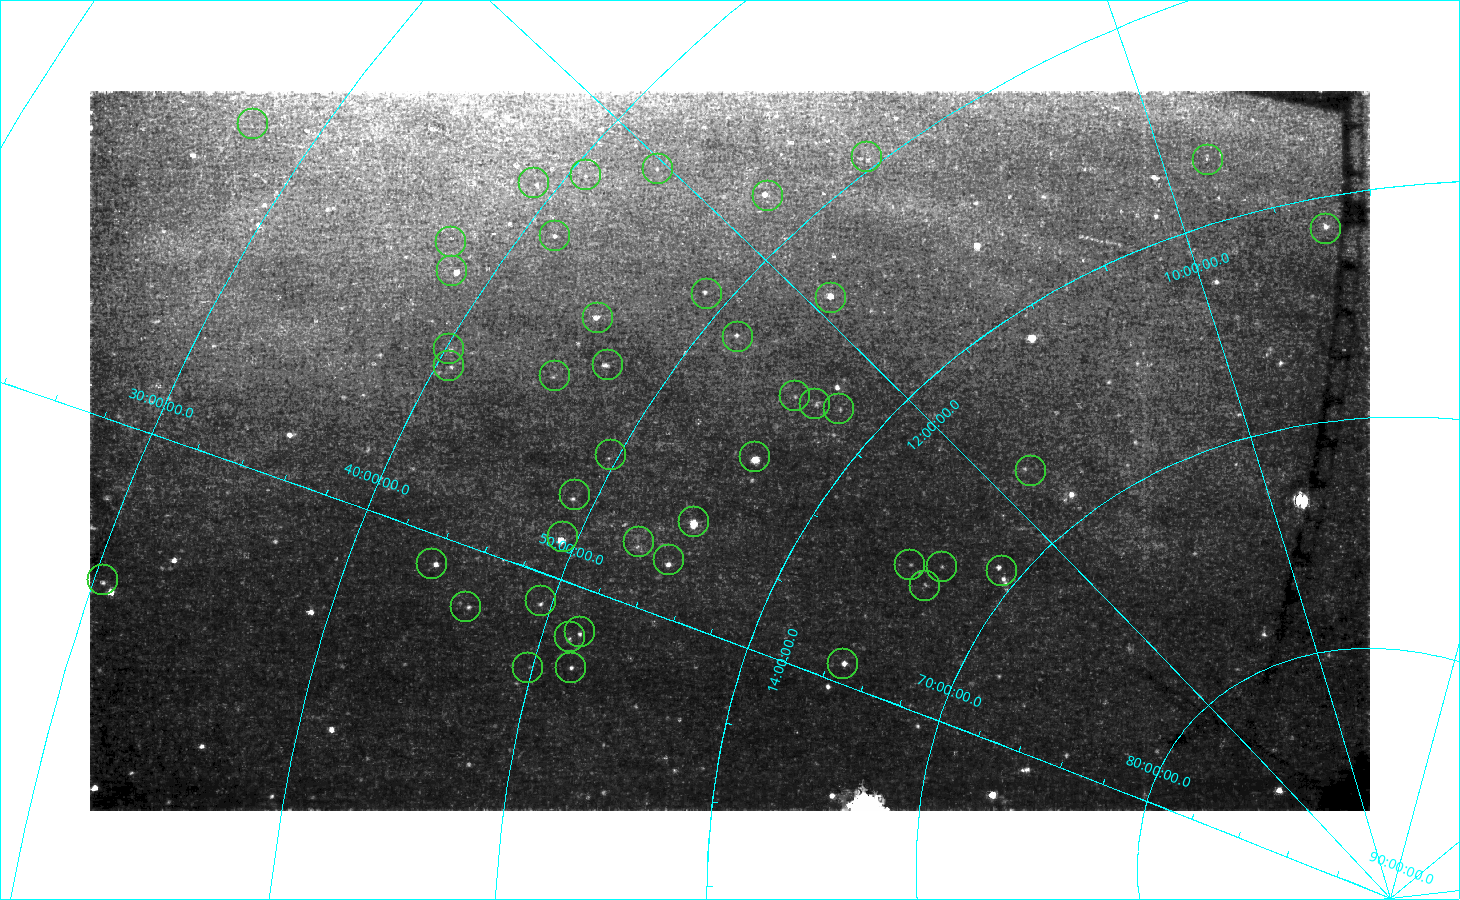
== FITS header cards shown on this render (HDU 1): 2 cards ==
NAXIS1  =                 1280
NAXIS2  =                  720

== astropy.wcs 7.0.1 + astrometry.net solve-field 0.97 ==
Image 1280 x 720 px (HDU 1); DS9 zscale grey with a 90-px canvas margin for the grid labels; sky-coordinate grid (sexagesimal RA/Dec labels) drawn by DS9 from the SOLVED WCS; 43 Tycho-2 reference stars matched to detected sources circled (green)
Header WCS: none
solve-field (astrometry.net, Tycho-2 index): SOLVED blind (the file carries no WCS)
Solved WCS: RA---TAN-SIP/DEC--TAN-SIP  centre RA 12:56:55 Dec +54:42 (194.23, +54.70 deg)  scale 183 arcsec/px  FOV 3894.7' x 2209.6'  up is -123 deg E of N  parity flipped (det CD > 0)
(file carries no celestial WCS; the grid is the blind solution)
Tycho-2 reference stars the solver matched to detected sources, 43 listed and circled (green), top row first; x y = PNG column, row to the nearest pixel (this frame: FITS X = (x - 90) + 1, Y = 720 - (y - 91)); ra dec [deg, ICRS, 3 dp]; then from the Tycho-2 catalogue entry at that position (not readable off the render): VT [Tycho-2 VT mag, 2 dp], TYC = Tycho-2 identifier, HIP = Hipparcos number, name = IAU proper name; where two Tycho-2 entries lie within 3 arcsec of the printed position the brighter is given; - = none
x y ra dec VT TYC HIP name
253 124 192.925 +27.541 5.00 1995-2586-1 62763 -
867 157 169.174 +49.476 6.00 3453-2407-1 55086 -
1208 160 146.632 +57.128 5.31 3810-1602-1 47965 -
658 169 180.528 +43.046 5.24 3019-2030-1 58684 -
586 175 184.031 +40.660 5.86 3017-2100-1 59831 -
534 183 186.462 +39.019 5.12 3018-2755-1 60646 -
768 196 176.513 +47.779 3.82 3452-2140-1 57399 Taiyangshou
1326 229 138.586 +61.423 5.26 4135-1915-1 45333 -
555 236 188.436 +41.357 4.31 3020-2541-1 61317 Chara
451 242 192.545 +37.517 5.89 3021-2644-1 62641 -
452 271 194.003 +38.315 5.52 3021-2646-1 63121 -
707 294 184.953 +48.984 5.47 3457-1877-1 60122 -
831 298 178.458 +53.695 2.40 3833-1034-1 58001 Phecda
598 318 191.283 +45.440 5.66 3459-2147-1 62223 La Superba
738 337 186.006 +51.562 4.86 3458-2328-1 60485 -
449 349 198.429 +40.153 5.05 3022-2307-1 64540 -
608 365 193.736 +47.197 6.02 3459-2145-1 63024 -
449 366 199.386 +40.573 4.74 3022-2306-1 64844 -
555 376 196.468 +45.269 5.77 3459-2148-1 63916 -
795 396 186.896 +55.713 5.87 3844-1299-1 60795 -
815 404 186.263 +56.778 6.02 3837-1071-1 60584 -
839 409 185.212 +57.864 5.69 3840-1167-1 60212 -
611 455 199.560 +49.682 5.13 3462-2651-1 64906 -
755 457 193.507 +55.960 1.76 3845-1190-1 62956 Alioth
1031 471 175.618 +66.745 5.45 4159-1359-1 57111 -
575 495 203.614 +49.016 4.68 3466-1270-1 66234 -
694 522 201.306 +54.988 4.01 3850-1384-1 65477 Alcor
563 537 206.886 +49.313 1.84 3467-1257-1 67301 Alkaid
639 542 204.877 +52.921 5.47 3851-126-1 66634 -
669 560 205.184 +54.682 4.83 3851-1506-1 66738 -
432 564 211.982 +43.854 5.39 3040-969-1 69038 -
910 565 193.869 +65.438 5.26 4168-930-1 63076 Taiyi
942 567 191.893 +66.790 5.61 4168-929-1 62423 Tianyi
1002 571 187.528 +69.201 5.20 4394-1871-1 60998 -
103 580 217.957 +30.371 3.71 2553-1140-1 71053 -
925 586 194.979 +66.597 5.51 4169-515-1 63432 -
541 601 212.072 +49.458 5.45 3468-1122-1 69068 -
466 607 214.096 +46.088 4.18 3472-1264-1 69732 Xuange
580 632 213.371 +51.790 4.53 3471-1250-1 69483 -
570 637 214.041 +51.367 4.76 3478-1333-1 69713 -
843 664 207.858 +64.723 4.78 4174-1261-1 67627 -
528 668 217.158 +49.845 5.68 3475-1198-1 70791 -
571 668 216.299 +51.851 4.10 3478-1332-1 70497 -